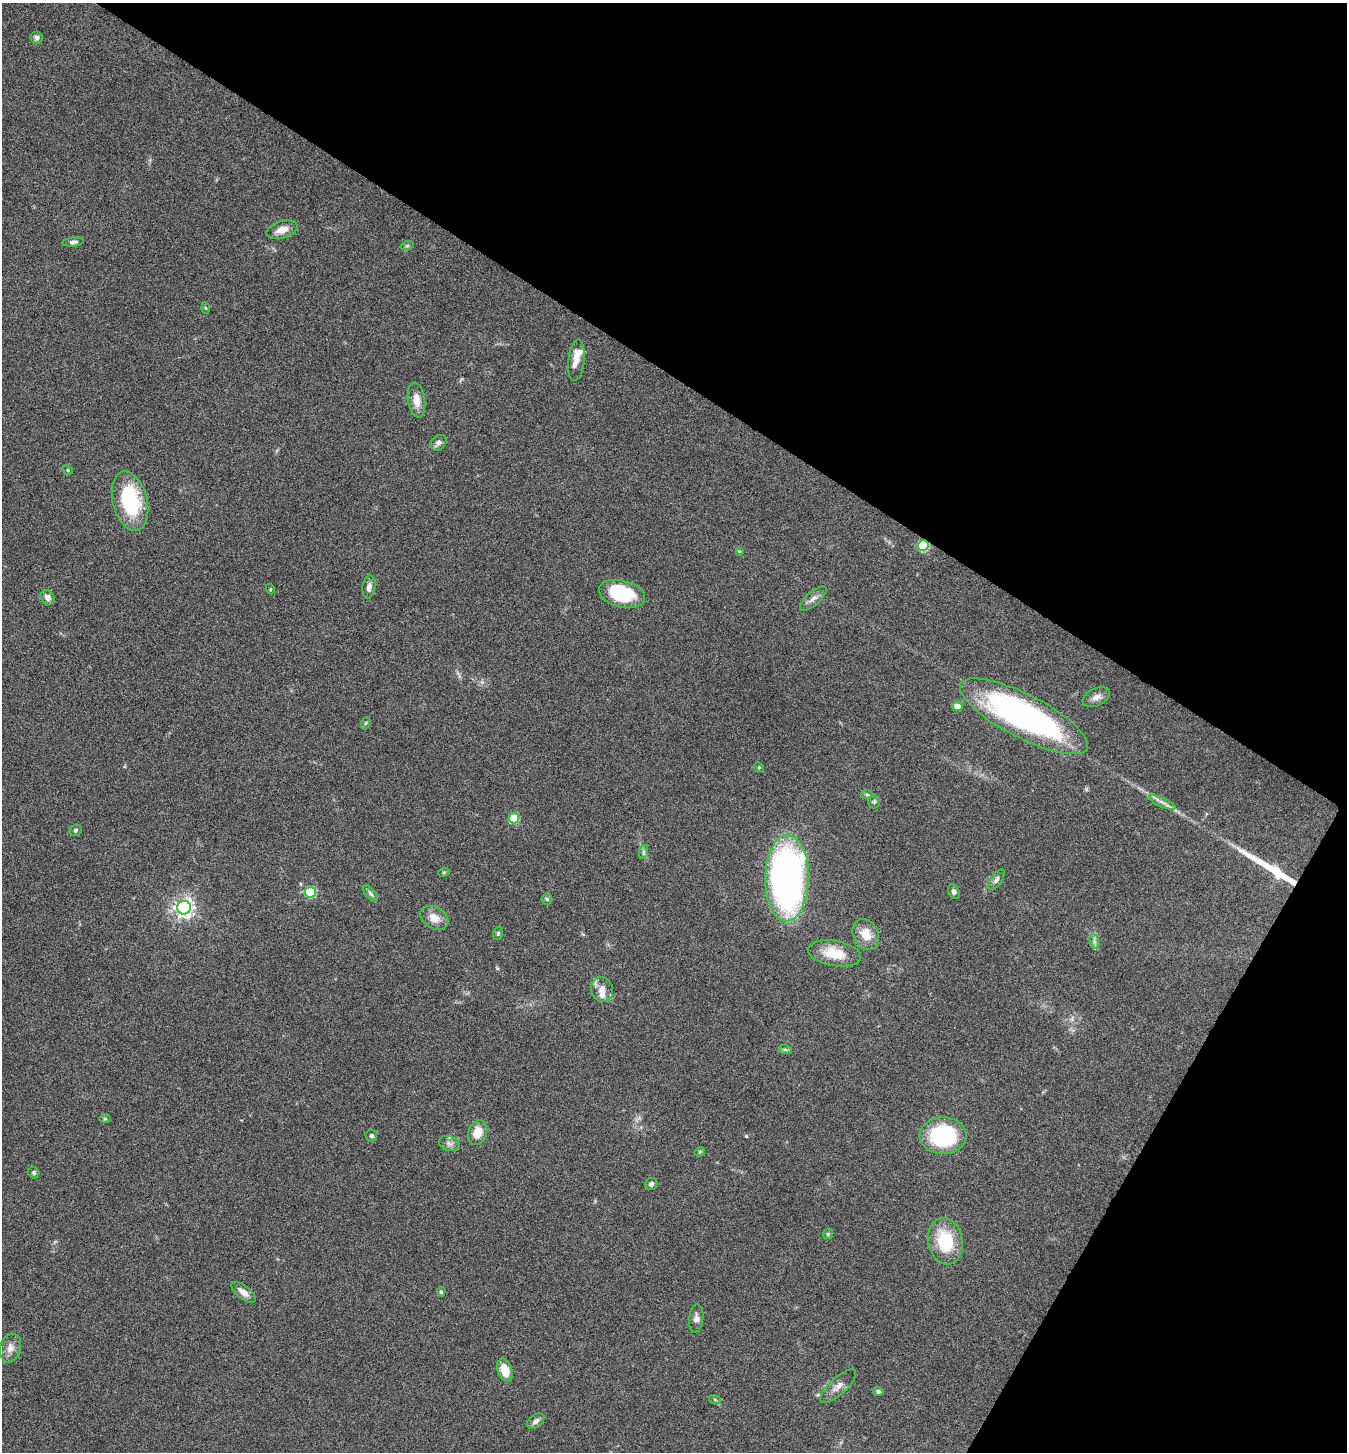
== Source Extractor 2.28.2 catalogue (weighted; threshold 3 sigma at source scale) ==
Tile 8 of 4 x 4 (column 4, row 2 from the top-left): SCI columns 4326-5670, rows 2906-4355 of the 5822 x 5813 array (HDU 1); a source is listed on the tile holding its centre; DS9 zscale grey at full resolution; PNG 1349 x 1454 px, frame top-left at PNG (2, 3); each listed source drawn as its Kron ellipse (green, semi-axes under 4 px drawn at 4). Shown black and unused: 32% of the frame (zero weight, under 5 of 9 exposures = <1% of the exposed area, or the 3 px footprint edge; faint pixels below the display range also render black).
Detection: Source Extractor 2.28.2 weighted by HDU 2 'WHT'; one run over the whole footprint, this tile lists its part. Background 0.0706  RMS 0.0042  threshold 0.0172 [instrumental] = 3 sigma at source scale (4.09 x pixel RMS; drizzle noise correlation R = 1.36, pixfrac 0.8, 0.05/0.05 arcsec/px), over >= 5 px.
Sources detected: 65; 1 long thin detection or spike segment (spike, bleed or trail) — neither listed nor drawn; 2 inside a brighter listed object's ellipse — not listed separately; the other 62 listed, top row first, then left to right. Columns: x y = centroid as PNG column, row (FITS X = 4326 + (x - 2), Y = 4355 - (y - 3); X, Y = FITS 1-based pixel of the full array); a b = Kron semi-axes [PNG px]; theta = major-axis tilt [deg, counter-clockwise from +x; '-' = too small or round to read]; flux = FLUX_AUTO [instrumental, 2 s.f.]
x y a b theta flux
37 37 6 6 - 0.97
282 230 16 8 16 3.8
73 242 11 4 4 1.2
407 246 7 4 18 0.63
206 308 5 3 - 0.41
576 360 21 8 84 4.5
416 400 18 8 -82 4.3
438 443 9 7 42 1.7
68 470 5 4 - 0.48
130 501 30 17 -75 30
923 546 5 5 - 28
739 551 4 3 - 0.36
369 587 12 6 81 1.9
270 589 5 3 - 0.36
622 594 23 13 -14 23
48 597 8 6 -50 2.3
813 599 17 6 42 2
1096 697 14 8 25 2.5
957 706 5 4 - 3.6
1024 716 71 21 -27 120
366 723 6 4 70 0.6
759 767 5 4 - 0.47
867 795 6 4 -1 0.53
874 802 7 6 - 0.8
1162 802 14 4 -24 1.9
514 818 5 5 - 18
76 830 6 5 - 0.72
643 852 7 4 72 0.78
444 872 5 3 - 0.44
787 878 43 22 89 170
996 880 12 5 54 1.4
310 892 5 5 - 27
954 892 8 5 -66 1.3
370 893 10 4 -51 1.1
547 899 5 5 - 0.55
184 908 7 7 - 190
434 918 15 10 -30 4.3
498 933 7 5 74 0.61
866 935 16 12 -62 6.5
1094 941 7 4 -71 1.1
834 953 27 12 -10 9.8
602 990 12 10 -75 3.2
785 1049 7 4 -20 0.6
105 1119 5 3 - 0.46
478 1132 12 9 70 6
371 1136 6 5 - 0.75
943 1136 23 18 0 35
449 1143 10 7 -18 1.8
700 1152 5 4 - 0.48
34 1173 6 5 - 0.72
651 1184 6 6 - 1.1
828 1234 6 4 46 0.57
945 1241 23 17 -78 18
243 1292 14 6 -39 2.8
441 1292 5 4 - 0.55
696 1318 14 7 84 1.9
10 1348 14 10 73 3
505 1370 12 7 -72 6.4
838 1386 23 8 42 3.3
878 1391 5 4 - 0.93
715 1400 6 4 -21 0.59
536 1421 10 6 38 1.5
Overlapping masked pixels (flux is a lower limit): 1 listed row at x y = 923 546